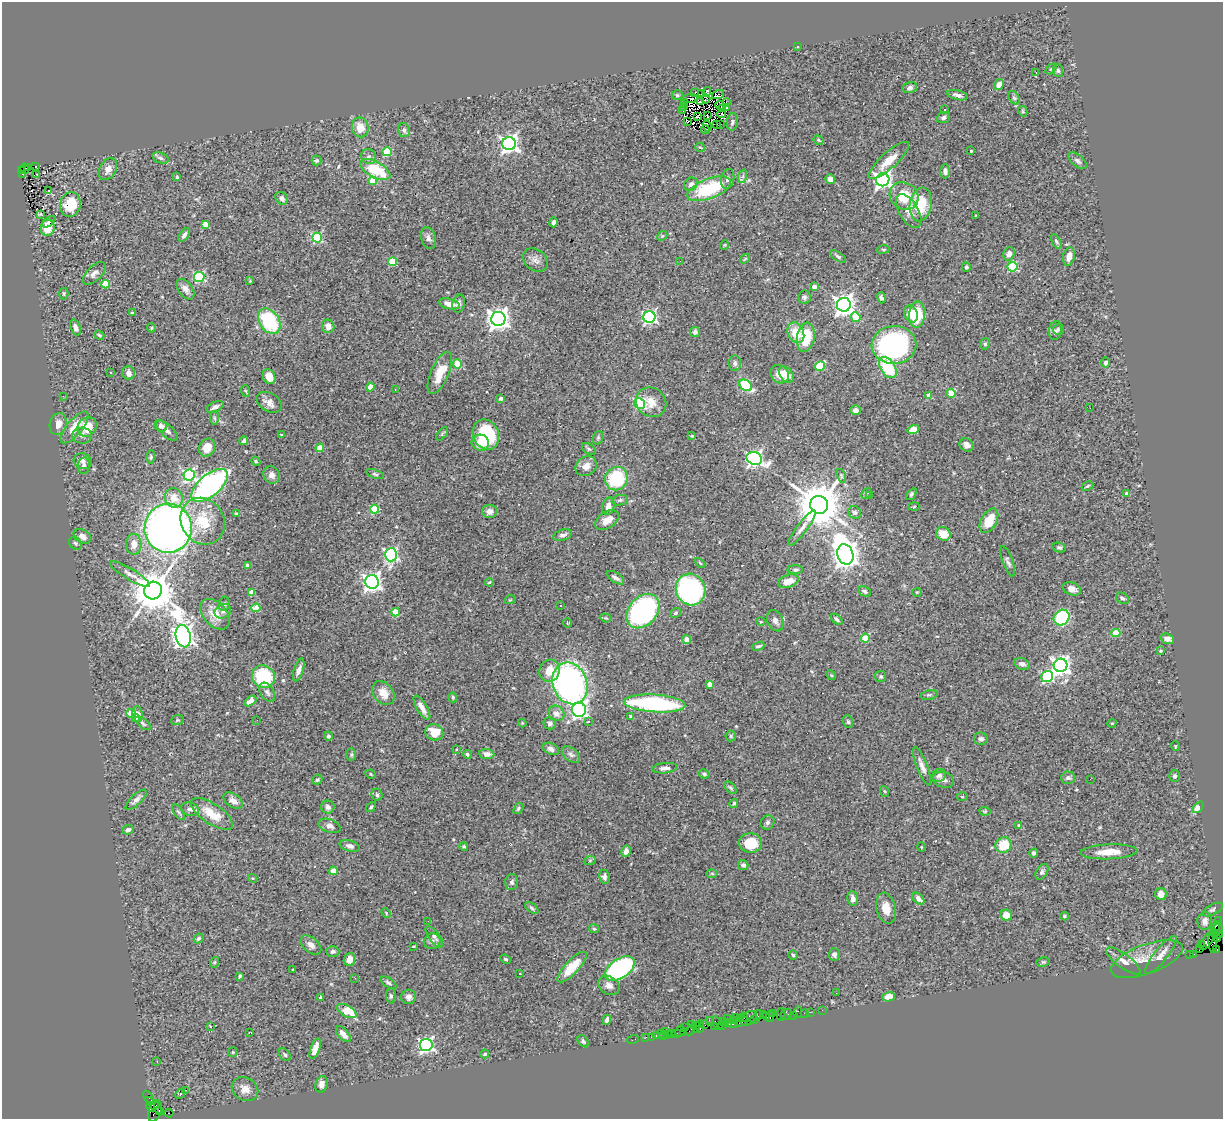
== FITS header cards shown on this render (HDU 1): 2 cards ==
NAXIS1  =                 1221
NAXIS2  =                 1117

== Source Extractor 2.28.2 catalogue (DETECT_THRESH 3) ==
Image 1221 x 1117 px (HDU 1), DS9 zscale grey, 1 PNG px = 1 image px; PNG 1225 x 1121 px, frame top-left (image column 1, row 1117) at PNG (2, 2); each listed source drawn as its Kron ellipse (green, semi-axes under 4 px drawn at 4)
Background 1.07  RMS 0.061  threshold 0.182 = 3 sigma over >= 5 px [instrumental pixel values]
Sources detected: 453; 2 with non-positive FLUX_AUTO (blend fragments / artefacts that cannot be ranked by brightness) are neither listed nor drawn; the other 451 listed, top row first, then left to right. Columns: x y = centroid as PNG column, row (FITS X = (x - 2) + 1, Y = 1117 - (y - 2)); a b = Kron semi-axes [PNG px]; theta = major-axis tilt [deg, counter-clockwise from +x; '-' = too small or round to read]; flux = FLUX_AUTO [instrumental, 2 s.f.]
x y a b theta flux
797 47 3 2 - 3.2
1051 69 6 4 44 5
1058 70 6 5 - 7.1
1036 72 4 2 - 32
999 85 6 5 - 25
910 87 7 5 14 13
695 92 2 2 - 1.1
707 92 5 2 - 5.2
701 93 3 2 - 3.5
677 95 5 4 - 6
718 95 6 3 17 7.5
958 95 10 4 -14 15
690 98 8 2 5 5.7
1014 98 7 5 -53 8.1
706 99 4 2 - 3.6
701 102 3 2 - 3.8
726 102 2 2 - 0.4
684 103 3 2 - 3.7
720 106 5 2 - 2.2
683 107 2 2 - 3.1
727 107 3 2 - 1.7
723 109 3 2 - 4.2
683 110 2 2 - 3.5
945 110 3 2 - 6.7
1023 111 5 4 - 4.8
721 114 5 2 - 5
707 116 4 2 - 2.3
697 117 3 2 - 4.2
943 118 7 5 20 11
687 122 3 2 - 4.3
732 122 9 5 83 8.7
721 124 3 2 - 5.5
716 125 2 2 - 1.1
707 126 5 2 - 2.3
360 127 10 8 -78 57
404 130 7 6 - 11
705 130 4 2 - 4.5
818 140 5 3 - 4.2
509 144 6 6 - 1700
700 147 5 4 - 4.4
971 151 3 2 - 3.9
387 152 4 4 - 150
369 157 8 7 - 14
161 158 8 5 -18 10
317 160 5 5 - 5.7
889 160 26 8 42 63
1077 161 11 5 -41 13
36 166 3 2 - 6.4
27 167 3 3 - 72
25 169 5 3 - 190
108 169 12 8 59 28
22 170 3 2 - 130
375 170 16 8 -28 160
945 171 7 5 -88 15
22 174 3 2 - 90
37 174 3 2 - 4.8
743 176 7 4 71 9
177 177 3 3 - 5.8
728 179 10 6 78 13
830 179 5 4 - 21
883 180 6 6 - 1600
372 181 4 4 - 70
691 184 7 6 - 15
709 189 23 10 21 270
48 191 3 3 - 86
904 196 15 13 -34 120
282 198 7 5 -47 16
70 204 12 10 77 110
921 204 17 11 80 140
909 211 19 9 -60 43
40 214 3 2 - 3.9
976 216 3 2 - 2.9
49 222 7 4 36 6.5
554 222 5 4 - 14
205 224 4 4 - 37
48 228 8 7 - 55
184 235 7 4 57 12
662 236 5 4 - 5.9
317 238 5 5 - 320
428 238 11 7 -75 16
1056 241 8 4 -63 7.7
724 245 5 3 - 3.5
883 249 6 3 7 4.3
1009 254 7 5 70 21
1069 256 9 5 77 31
838 257 9 4 -34 8.2
745 259 5 3 - 3.3
535 260 13 10 -42 24
680 261 2 2 - 4.9
392 262 4 4 - 140
966 267 5 4 - 7.2
1012 267 5 5 - 260
94 273 14 7 45 23
199 277 5 5 - 310
250 281 4 4 - 3.9
105 284 4 4 - 150
814 287 4 4 - 27
185 289 11 7 -54 22
64 293 6 4 90 6.3
804 297 6 6 - 11
881 298 5 3 - 7.5
459 303 9 6 76 13
449 304 11 5 -13 35
844 305 7 7 - 2500
132 313 4 3 - 7.2
911 314 9 6 -71 55
917 315 13 8 85 140
649 317 6 6 - 770
856 317 5 4 - 110
498 319 7 7 - 2800
269 321 14 10 -56 280
328 326 7 6 - 28
75 327 8 5 -69 19
151 328 4 4 - 5.1
1058 329 5 5 - 7.2
1055 331 9 6 76 12
695 332 5 5 - 11
796 333 11 8 -64 73
99 335 5 4 - 6.4
806 337 15 8 80 150
985 344 6 5 - 7.8
894 345 22 19 4 910
735 363 8 6 -85 11
1105 363 5 4 - 13
457 364 5 4 - 160
820 366 5 4 - 210
888 368 12 7 -57 200
111 372 2 2 - 3.3
129 373 7 6 - 22
440 373 23 9 67 82
780 374 10 8 -48 39
786 375 9 6 -53 47
269 377 8 6 -63 44
746 385 7 5 -39 210
370 387 4 4 - 74
395 389 2 2 - 4
246 391 6 3 -70 4.3
951 393 4 4 - 130
929 395 4 4 - 28
63 396 2 2 - 6.9
501 398 4 3 - 17
269 402 13 9 -31 25
651 402 16 14 -42 51
640 403 6 5 - 350
215 407 9 5 26 17
1090 408 2 2 - 2.7
855 410 5 5 - 16
214 418 7 4 -88 6.9
58 424 11 8 74 37
161 426 6 5 - 15
74 427 20 7 50 60
87 427 10 9 - 73
167 430 14 6 -43 18
913 430 6 4 16 46
442 434 8 4 53 6
486 434 15 12 -66 240
282 435 4 3 - 4.1
82 436 9 8 - 14
692 436 4 3 - 5
598 438 7 5 70 7.1
244 441 4 3 - 10
480 443 9 8 - 62
967 445 7 6 - 20
207 448 9 7 59 55
320 448 4 4 - 73
589 449 7 5 -35 6.8
151 457 6 4 89 6.5
754 458 8 6 -19 1100
83 461 9 7 -25 19
256 461 5 4 - 6.1
84 466 8 6 80 15
586 466 11 9 33 31
375 474 9 4 -20 7
189 475 6 5 - 620
272 475 9 8 - 22
841 476 7 4 -71 5.7
616 479 12 11 - 230
210 485 22 10 40 1000
1087 486 6 4 28 5.4
866 493 6 4 47 5.9
1127 493 4 3 - 11
911 494 7 4 53 6.6
870 496 2 2 - 2
174 498 10 9 - 49
620 500 8 5 11 8.3
819 505 9 9 - 19000
608 506 9 6 75 28
914 507 5 3 - 3.8
375 509 4 4 - 170
490 511 7 6 - 20
855 512 6 6 - 8.4
236 514 4 2 - 3.5
607 520 13 8 32 37
203 521 24 21 -57 140
989 521 13 7 60 90
168 528 24 23 - 3100
802 528 21 5 53 26
943 534 7 6 - 63
563 535 10 5 18 14
82 536 9 6 -29 25
75 543 7 5 -45 8.5
134 544 10 7 89 38
1059 547 7 4 -12 7.7
845 554 10 8 -70 4900
391 555 6 6 - 750
1008 561 16 5 -70 14
700 563 6 3 -44 4.8
247 565 3 3 - 14
795 570 8 4 3 8.3
130 574 23 5 -31 25
615 578 10 5 -34 15
788 581 11 6 18 45
372 582 7 6 - 1900
489 582 4 3 - 3.4
691 589 16 14 -66 670
1072 589 9 6 -22 22
153 590 9 8 - 14000
864 591 7 4 -27 9.3
917 592 4 4 - 4.3
252 593 4 4 - 100
1122 598 7 5 -28 8.1
510 600 5 3 - 3.6
224 604 7 5 76 7.9
560 606 2 2 - 3.4
256 608 4 4 - 140
223 611 8 7 - 14
643 611 19 14 49 810
396 612 4 4 - 110
675 613 6 4 33 6.9
215 614 18 11 -48 58
605 618 5 4 - 5.2
1062 618 8 7 - 290
837 619 7 4 -42 8.9
775 621 11 8 -66 18
761 622 5 3 - 3.5
567 623 5 3 - 3.1
1116 633 4 4 - 120
183 636 11 7 -77 3100
865 638 4 4 - 100
1167 639 7 5 -17 24
687 640 4 4 - 50
758 646 6 3 17 7.3
1160 651 3 3 - 4
1022 664 8 5 -19 17
1061 665 7 6 - 1800
299 670 12 5 73 19
549 671 11 10 - 54
831 675 5 4 - 4.8
881 676 5 5 - 7.4
263 677 12 11 - 290
1047 677 6 5 - 440
570 683 21 17 -69 1300
710 684 4 4 - 33
267 692 10 6 -58 16
383 693 13 10 -52 48
929 695 8 4 12 8
453 697 5 3 - 5.8
250 701 7 4 36 55
655 703 31 9 -4 560
422 708 13 5 -59 31
579 710 7 7 - 1100
131 713 5 4 - 130
556 713 8 7 - 25
138 714 7 5 -82 28
631 716 4 4 - 6
135 717 3 3 - 13
177 720 6 5 - 5.8
257 720 2 2 - 4.5
588 721 4 4 - 4.9
848 722 6 5 - 7
143 723 9 4 -37 8.7
522 723 4 4 - 3.9
550 723 6 6 - 13
1112 723 4 3 - 3.2
434 732 9 8 - 72
328 736 4 4 - 8.8
731 736 5 5 - 6.1
981 739 7 6 - 13
1175 746 5 3 - 3.4
456 749 3 2 - 3.3
551 749 9 5 -24 15
467 754 4 4 - 8.1
487 754 7 5 -6 19
351 755 6 4 90 5.8
571 755 10 6 -39 14
922 766 20 5 -69 24
665 768 13 5 6 21
371 774 5 4 - 4.9
704 774 5 4 - 6.5
939 775 7 6 - 17
1175 776 6 5 - 7.9
1068 778 7 6 - 8.6
1090 779 2 2 - 47
317 780 5 4 - 6.9
943 780 11 8 -17 19
730 788 7 4 -44 6.9
884 791 5 3 - 4.2
377 795 6 5 - 8.9
962 797 5 3 - 3.8
136 800 14 5 43 20
233 801 10 6 -34 22
734 803 4 3 - 7.3
328 807 7 6 - 15
371 807 5 3 - 6.3
1198 807 6 4 48 61
518 808 6 4 52 6.5
190 809 9 6 -17 17
985 811 5 4 - 4.7
178 812 9 4 -54 7.8
212 814 24 10 -33 89
768 822 7 6 - 10
1019 825 4 3 - 4.1
329 826 11 6 -18 17
128 830 6 4 26 12
751 843 11 9 -4 100
1003 845 8 7 - 110
350 846 10 5 -16 16
464 846 4 4 - 6.1
921 847 5 3 - 3.2
626 851 6 4 76 21
1109 852 28 7 3 68
1034 853 4 4 - 11
590 860 6 4 19 5.6
743 865 5 5 - 14
333 871 4 4 - 44
1042 872 9 5 58 10
712 873 6 4 -1 4.7
604 877 7 5 -80 11
253 878 5 4 - 4.7
512 882 8 6 89 10
1161 894 6 5 - 33
853 899 7 5 -84 19
918 899 7 5 -46 20
532 908 8 4 -38 7.2
886 908 16 9 -77 43
1213 910 11 5 28 10
386 913 5 3 - 4.1
1006 915 6 5 - 46
1065 916 4 4 - 6.2
1218 920 2 2 - 24
428 921 2 2 - 2.7
1205 921 9 7 84 25
1216 927 6 3 62 190
1218 928 6 3 -79 110
594 929 5 4 - 5.2
1214 933 3 2 - 73
1218 934 4 3 - 69
434 937 12 5 -52 12
199 938 5 4 - 8.6
1218 939 4 2 - 48
1213 940 12 4 88 470
432 941 8 7 - 14
1207 941 10 5 53 480
311 945 12 7 -42 20
1202 945 3 2 - 26
413 946 3 2 - 3
1200 949 3 3 - 93
1217 950 2 2 - 6.9
333 951 6 5 - 12
834 954 6 5 - 11
1194 954 2 2 - 18
793 955 5 4 - 6.3
1161 955 24 6 51 33
1189 955 3 2 - 19
349 959 6 5 - 35
506 959 5 3 - 4.8
1147 959 38 14 20 87
1123 961 20 7 -37 31
215 962 5 3 - 3.5
1043 962 6 4 11 5.8
572 967 20 7 47 100
293 969 3 2 - 3.3
620 969 17 9 34 610
520 973 3 3 - 14
240 976 4 3 - 5.9
355 978 3 2 - 3.2
388 983 9 4 -32 8.8
609 985 11 9 -32 22
836 993 2 2 - 2.6
391 996 7 5 -89 7.4
409 997 7 7 - 13
888 997 6 4 15 38
321 998 3 3 - 10
822 1010 2 2 - 19
347 1011 11 5 -29 110
798 1012 6 3 77 140
810 1012 2 2 - 33
773 1013 3 2 - 70
804 1013 2 2 - 27
763 1014 2 2 - 86
786 1014 6 5 - 120
758 1015 6 3 62 55
781 1015 6 2 -90 60
793 1015 2 2 - 25
735 1017 2 2 - 30
743 1017 5 2 - 110
766 1017 3 2 - 29
770 1017 5 2 - 58
749 1018 9 6 38 380
727 1019 3 3 - 220
740 1019 3 3 - 47
607 1020 5 4 - 10
709 1020 2 2 - 16
733 1020 2 2 - 43
755 1020 3 2 - 46
724 1021 4 3 - 89
728 1022 4 3 - 240
742 1022 7 3 24 120
717 1023 7 4 -57 180
691 1024 2 2 - 26
733 1024 5 2 - 150
696 1025 2 2 - 19
705 1025 2 2 - 64
722 1025 4 3 - 62
210 1026 4 3 - 5.9
700 1026 6 2 -89 97
714 1027 4 3 - 84
685 1028 2 2 - 44
697 1029 4 3 - 56
690 1030 6 3 33 48
680 1031 5 3 - 100
665 1032 2 2 - 11
683 1032 3 3 - 68
249 1033 3 2 - 3.8
661 1033 2 2 - 12
672 1033 2 2 - 33
676 1033 3 2 - 52
343 1034 9 5 -48 24
668 1034 2 2 - 16
664 1035 3 2 - 8.2
656 1036 3 3 - 84
646 1037 2 2 - 32
651 1037 2 2 - 15
633 1040 6 2 18 29
583 1041 7 4 -51 8.8
426 1045 6 6 - 1000
315 1049 11 4 71 33
233 1052 5 4 - 4.3
485 1054 4 3 - 5.6
285 1055 7 5 -51 7.2
157 1061 3 2 - 3
321 1084 8 6 73 21
245 1089 14 11 -31 38
186 1090 3 3 - 11
180 1094 5 4 - 5.4
148 1097 7 3 -56 94
154 1106 12 4 -43 440
151 1107 5 3 - 180
159 1110 3 3 - 130
155 1111 11 6 72 410
169 1113 5 3 - 380
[2 non-positive-flux detections neither listed nor drawn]